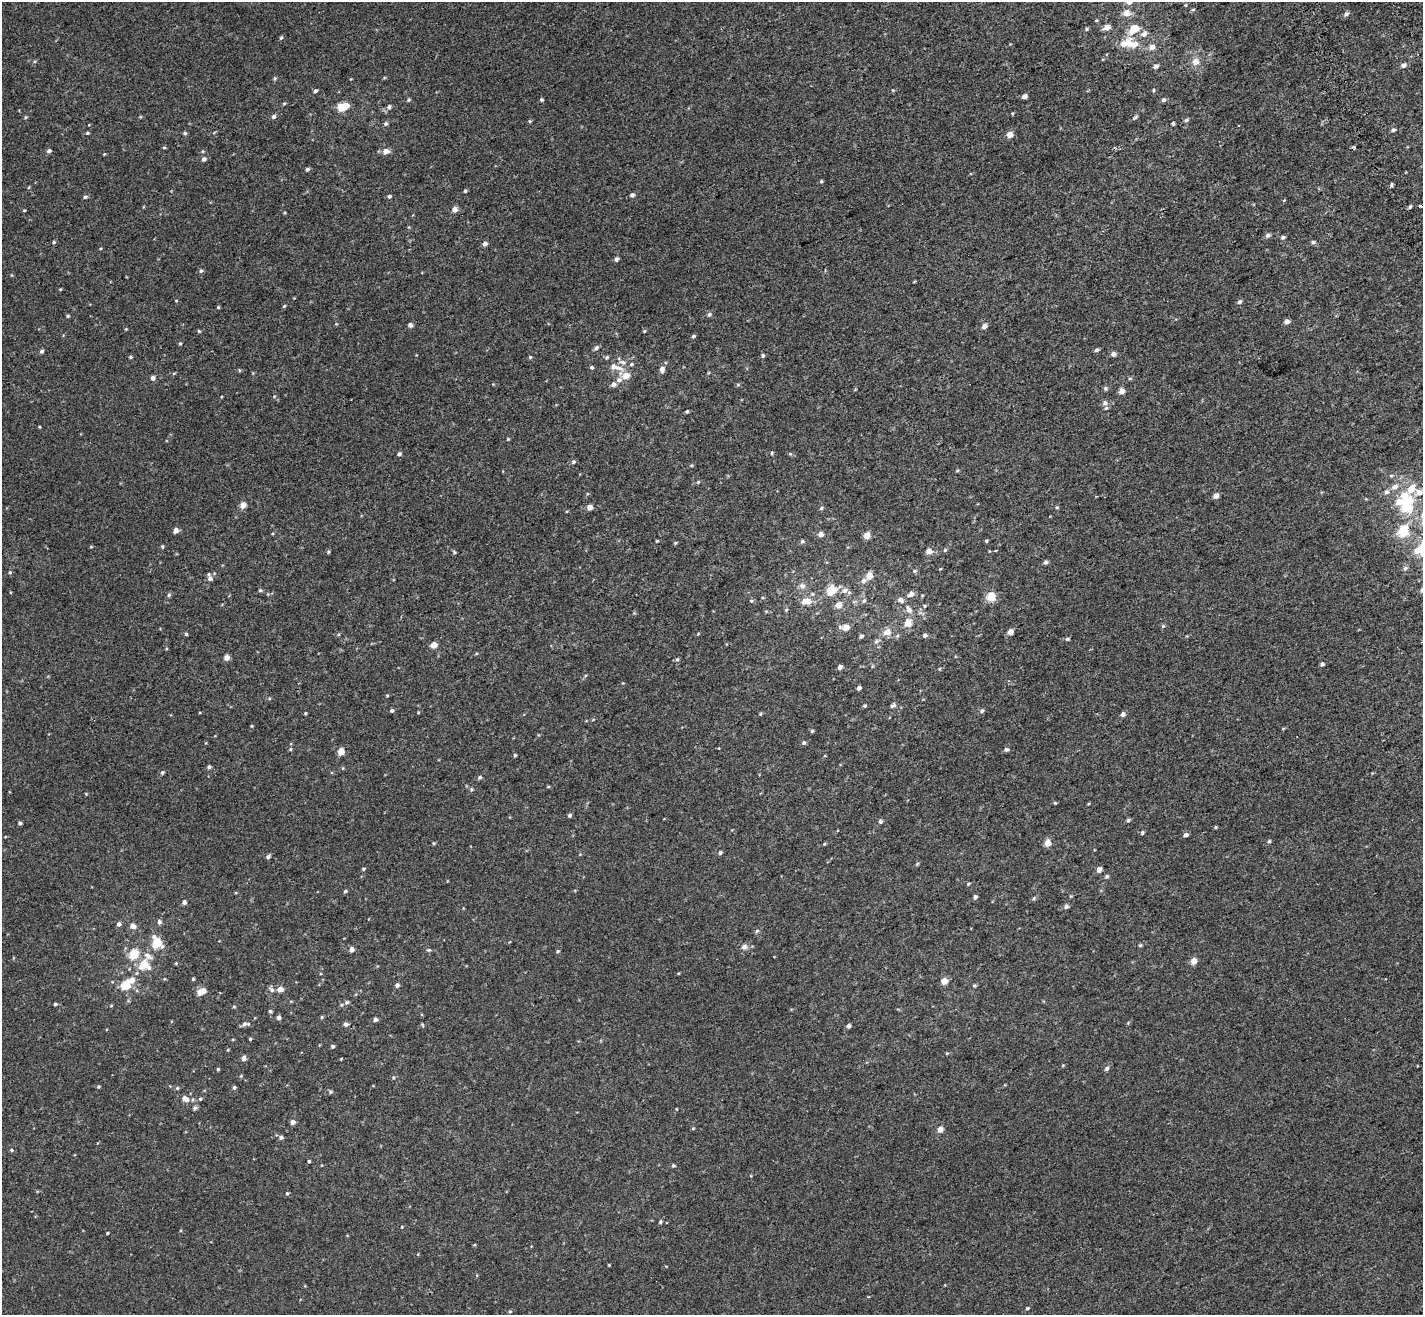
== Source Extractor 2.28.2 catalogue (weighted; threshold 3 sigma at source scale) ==
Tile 10 of 4 x 4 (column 2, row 3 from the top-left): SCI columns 1525-2945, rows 1561-2873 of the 5889 x 5690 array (HDU 1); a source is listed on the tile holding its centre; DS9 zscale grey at full resolution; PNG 1425 x 1317 px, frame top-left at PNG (2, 2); no overlay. Shown black and unused: <1% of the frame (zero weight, under 2 of 3 exposures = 6% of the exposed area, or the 3 px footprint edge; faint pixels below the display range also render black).
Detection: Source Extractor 2.28.2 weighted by HDU 2 'WHT'; one run over the whole footprint, this tile lists its part. Background 0.00116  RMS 0.0065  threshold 0.0294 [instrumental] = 3 sigma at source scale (4.5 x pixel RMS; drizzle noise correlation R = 1.50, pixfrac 1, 0.0396/0.0396 arcsec/px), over >= 5 px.
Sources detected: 292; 1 inside a brighter object's white glare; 1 cosmic-ray / hot-pixel residue — not listed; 10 inside a brighter listed object's ellipse — not listed separately; the other 280 listed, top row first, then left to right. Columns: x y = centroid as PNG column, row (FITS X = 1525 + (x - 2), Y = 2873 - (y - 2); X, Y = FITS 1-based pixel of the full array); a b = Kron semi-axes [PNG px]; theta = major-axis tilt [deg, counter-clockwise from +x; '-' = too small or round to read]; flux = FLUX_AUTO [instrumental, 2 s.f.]
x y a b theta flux
1129 2 5 5 - 3.5
1193 10 5 3 - 0.58
1127 13 6 5 - 6.3
1346 14 6 5 - 1.4
1106 27 7 6 - 3.2
1087 29 5 4 - 0.68
1134 29 11 8 28 11
1144 34 10 7 42 2.6
281 38 5 4 - 0.76
1124 44 14 10 48 5.7
1152 47 7 6 - 3
1195 62 9 8 - 4.5
1403 65 7 6 - 1.9
1156 66 6 5 - 1.8
275 78 5 5 - 0.75
1154 90 5 3 - 0.59
315 91 4 4 - 1.3
1024 96 5 5 - 2.1
409 100 5 4 - 0.79
541 100 4 4 - 0.92
1164 100 6 5 - 1.2
284 103 5 3 - 0.62
343 107 9 5 22 18
389 107 7 5 54 1.7
274 116 5 5 - 1.6
25 117 5 4 - 0.72
1135 117 8 4 33 0.97
1186 120 6 5 - 0.97
529 121 5 4 - 0.64
1173 123 4 3 - 3
386 124 5 5 - 1.1
1393 130 6 4 20 1.1
87 133 5 4 - 0.71
185 133 5 4 - 1
1009 135 5 5 - 5.6
164 147 5 3 - 0.52
1354 147 4 3 - 1.4
49 151 5 5 - 1.5
386 151 8 6 -3 3.5
104 154 3 3 - 0.42
204 159 6 5 - 1.7
307 169 5 4 - 1.2
821 181 5 4 - 0.81
1392 186 4 3 - 1.2
29 187 5 3 - 0.51
465 191 5 4 - 0.74
632 195 5 5 - 1.5
389 196 6 5 - 1
85 197 6 4 2 0.98
454 209 5 5 - 4.4
24 210 4 3 - 0.54
1268 235 6 5 - 1.6
1283 237 6 5 - 1.2
54 242 5 4 - 0.85
1313 242 6 4 1 1.1
485 244 5 4 - 2.1
616 259 6 5 - 1.6
201 271 5 5 - 1
60 289 4 3 - 0.47
176 301 4 3 - 0.42
1239 302 6 5 - 1.2
284 306 4 4 - 0.66
218 307 4 4 - 0.65
709 314 6 6 - 1.3
68 316 4 3 - 0.76
1287 322 6 5 - 2.6
410 325 5 4 - 2
984 326 7 6 - 2.2
199 331 5 4 - 0.66
644 331 5 4 - 0.61
693 336 4 4 - 1
180 344 5 3 - 0.59
596 348 6 5 - 1.4
1097 350 5 5 - 1.2
41 351 5 4 - 1.3
1113 354 6 5 - 2.2
763 355 5 4 - 0.99
131 357 4 3 - 0.77
530 357 5 4 - 0.72
607 357 6 5 - 0.93
631 364 5 4 - 0.85
591 367 3 3 - 6.6
615 367 21 8 -16 5.7
662 369 7 5 84 2.9
239 370 5 3 - 0.55
174 373 5 3 - 0.59
153 378 5 5 - 2.1
619 380 8 7 - 2.3
738 385 6 4 0 0.75
1105 388 6 6 - 1.1
1121 391 5 4 - 4.7
1105 403 7 7 - 1.8
687 411 4 4 - 0.94
39 427 4 3 - 0.48
508 439 4 3 - 0.56
772 453 5 4 - 0.65
399 454 5 4 - 1.3
573 462 6 5 - 1.2
691 465 5 3 - 0.6
1391 476 6 4 1 0.76
698 482 5 4 - 0.63
1395 487 10 7 25 3.4
1411 489 16 8 61 7.5
1386 492 7 6 - 1.9
1419 492 11 8 27 4.2
1216 496 6 5 - 2.5
243 505 5 5 - 5.5
1405 506 18 13 -45 18
590 507 5 5 - 3.5
1057 507 5 3 - 0.63
821 508 5 4 - 0.94
567 511 4 3 - 0.46
176 530 4 4 - 4.2
1403 532 6 5 - 33
820 534 5 5 - 3.3
867 536 5 5 - 6.7
657 541 4 3 - 0.57
802 541 6 5 - 1.1
986 541 4 4 - 0.67
675 543 4 3 - 0.72
162 546 5 4 - 0.71
91 547 5 3 - 0.54
945 550 5 4 - 0.79
929 551 5 5 - 5.2
1417 551 9 7 18 5.2
328 552 6 3 72 0.64
454 552 5 4 - 0.82
1046 562 4 4 - 1.3
1405 568 7 5 17 1.3
940 569 4 3 - 0.43
914 571 5 5 - 0.89
10 572 5 4 - 0.73
869 576 6 5 - 6.9
210 578 9 5 -75 2.5
863 581 8 6 28 2.3
802 586 10 8 -40 2.8
260 590 5 4 - 0.82
831 590 6 5 - 23
845 590 9 7 21 3.1
1422 590 7 6 - 1.8
812 594 5 5 - 0.96
911 594 8 6 26 2.9
169 595 6 4 47 0.98
991 597 12 11 - 6
900 600 9 6 -29 2.5
751 601 6 4 -2 0.87
808 601 7 7 - 4.5
864 601 6 5 - 1.3
839 605 6 5 - 6.4
925 606 4 4 - 0.64
908 622 14 11 68 5.5
1163 626 5 4 - 0.73
846 627 6 6 - 5.7
887 632 11 8 3 4.9
1010 632 4 4 - 4.9
186 634 4 4 - 0.81
698 634 4 3 - 0.51
925 635 5 5 - 1.6
861 636 5 5 - 1.3
897 636 6 4 43 0.92
1067 639 5 5 - 0.9
876 641 7 6 - 1.5
434 645 5 4 - 6.5
227 657 4 4 - 4.9
677 659 6 5 - 0.97
1322 664 5 4 - 1.2
872 666 5 3 - 0.61
840 667 5 5 - 1.9
859 688 4 4 - 1.6
387 695 5 3 - 0.6
893 705 8 5 35 1.4
864 706 4 4 - 0.85
392 710 5 4 - 1.1
982 711 6 5 - 1.3
305 713 4 3 - 0.65
760 714 6 3 71 0.54
1123 714 5 5 - 2.1
252 726 4 3 - 0.53
812 731 5 4 - 0.75
804 742 5 5 - 1.1
291 749 5 3 - 0.63
1006 749 6 5 - 1.3
341 751 5 4 - 9.3
515 755 4 4 - 0.73
209 767 5 4 - 1.2
162 772 4 4 - 1
480 777 5 4 - 1.2
548 786 5 3 - 0.58
471 789 5 4 - 0.8
86 794 4 4 - 0.53
1055 803 4 4 - 0.62
570 815 5 4 - 1
1128 820 6 5 - 0.95
880 821 5 4 - 1.6
20 823 4 3 - 1.3
1215 827 4 4 - 0.63
1142 833 6 4 90 0.83
1186 835 5 4 - 1.6
5 837 5 3 - 0.46
1269 841 4 4 - 0.85
434 843 4 4 - 0.65
1048 843 5 4 - 9.3
824 844 5 3 - 0.63
720 853 5 5 - 1.2
268 857 5 4 - 1.4
917 864 6 4 45 0.72
363 869 5 4 - 0.72
1099 870 5 4 - 4
1107 876 5 5 - 1.1
968 884 5 4 - 0.76
345 891 4 4 - 0.93
975 897 4 4 - 1.6
1034 899 6 4 69 0.89
184 902 5 4 - 1.7
1066 907 6 5 - 1.6
159 922 5 5 - 1.7
119 924 5 5 - 1.7
133 926 7 6 - 3.1
757 931 6 5 - 1
156 943 7 5 -65 25
1140 945 5 4 - 0.79
744 947 8 8 - 2.4
352 949 5 4 - 3.1
429 950 6 4 17 0.87
558 951 5 3 - 0.74
134 954 6 5 - 21
147 956 12 8 -39 4
1194 961 5 5 - 5.8
176 963 4 3 - 0.52
144 965 7 6 - 17
193 979 4 3 - 0.72
132 980 6 6 - 5.2
944 981 5 4 - 8.1
125 985 6 5 - 18
397 985 5 5 - 1.7
974 986 5 4 - 0.78
271 989 9 5 -56 1.6
280 989 5 5 - 4.5
201 992 7 5 28 9.8
347 1002 7 6 - 1.7
55 1004 4 4 - 0.94
234 1007 5 4 - 0.64
270 1011 5 4 - 0.88
322 1017 5 4 - 0.73
278 1018 4 4 - 2.2
375 1020 4 4 - 1.8
244 1024 8 6 27 1.9
346 1024 5 5 - 1.9
422 1025 6 3 -70 0.62
848 1026 4 4 - 2
250 1039 3 3 - 0.73
333 1046 4 4 - 1.1
947 1053 5 3 - 0.61
244 1058 4 4 - 3.2
341 1059 3 3 - 0.71
1107 1068 6 5 - 1.5
218 1069 4 4 - 0.71
241 1076 4 4 - 0.59
393 1078 5 4 - 0.68
98 1086 4 4 - 0.68
234 1087 5 4 - 1
177 1088 5 5 - 0.84
330 1092 5 5 - 0.97
185 1099 10 6 -27 4
200 1099 5 4 - 0.8
195 1108 6 5 - 1.3
293 1122 4 4 - 2.9
693 1128 5 3 - 0.52
940 1130 5 5 - 3.9
281 1137 5 5 - 1.8
12 1150 5 4 - 0.78
309 1161 4 3 - 0.72
673 1165 4 4 - 0.91
287 1193 4 4 - 0.78
660 1222 6 4 55 0.9
402 1227 4 3 - 0.48
107 1233 3 3 - 0.68
609 1265 3 3 - 0.44
1027 1308 4 4 - 0.79
510 1311 5 4 - 0.68
Isophote crosses this tile's border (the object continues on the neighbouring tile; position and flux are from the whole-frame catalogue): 2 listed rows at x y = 1129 2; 1422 590